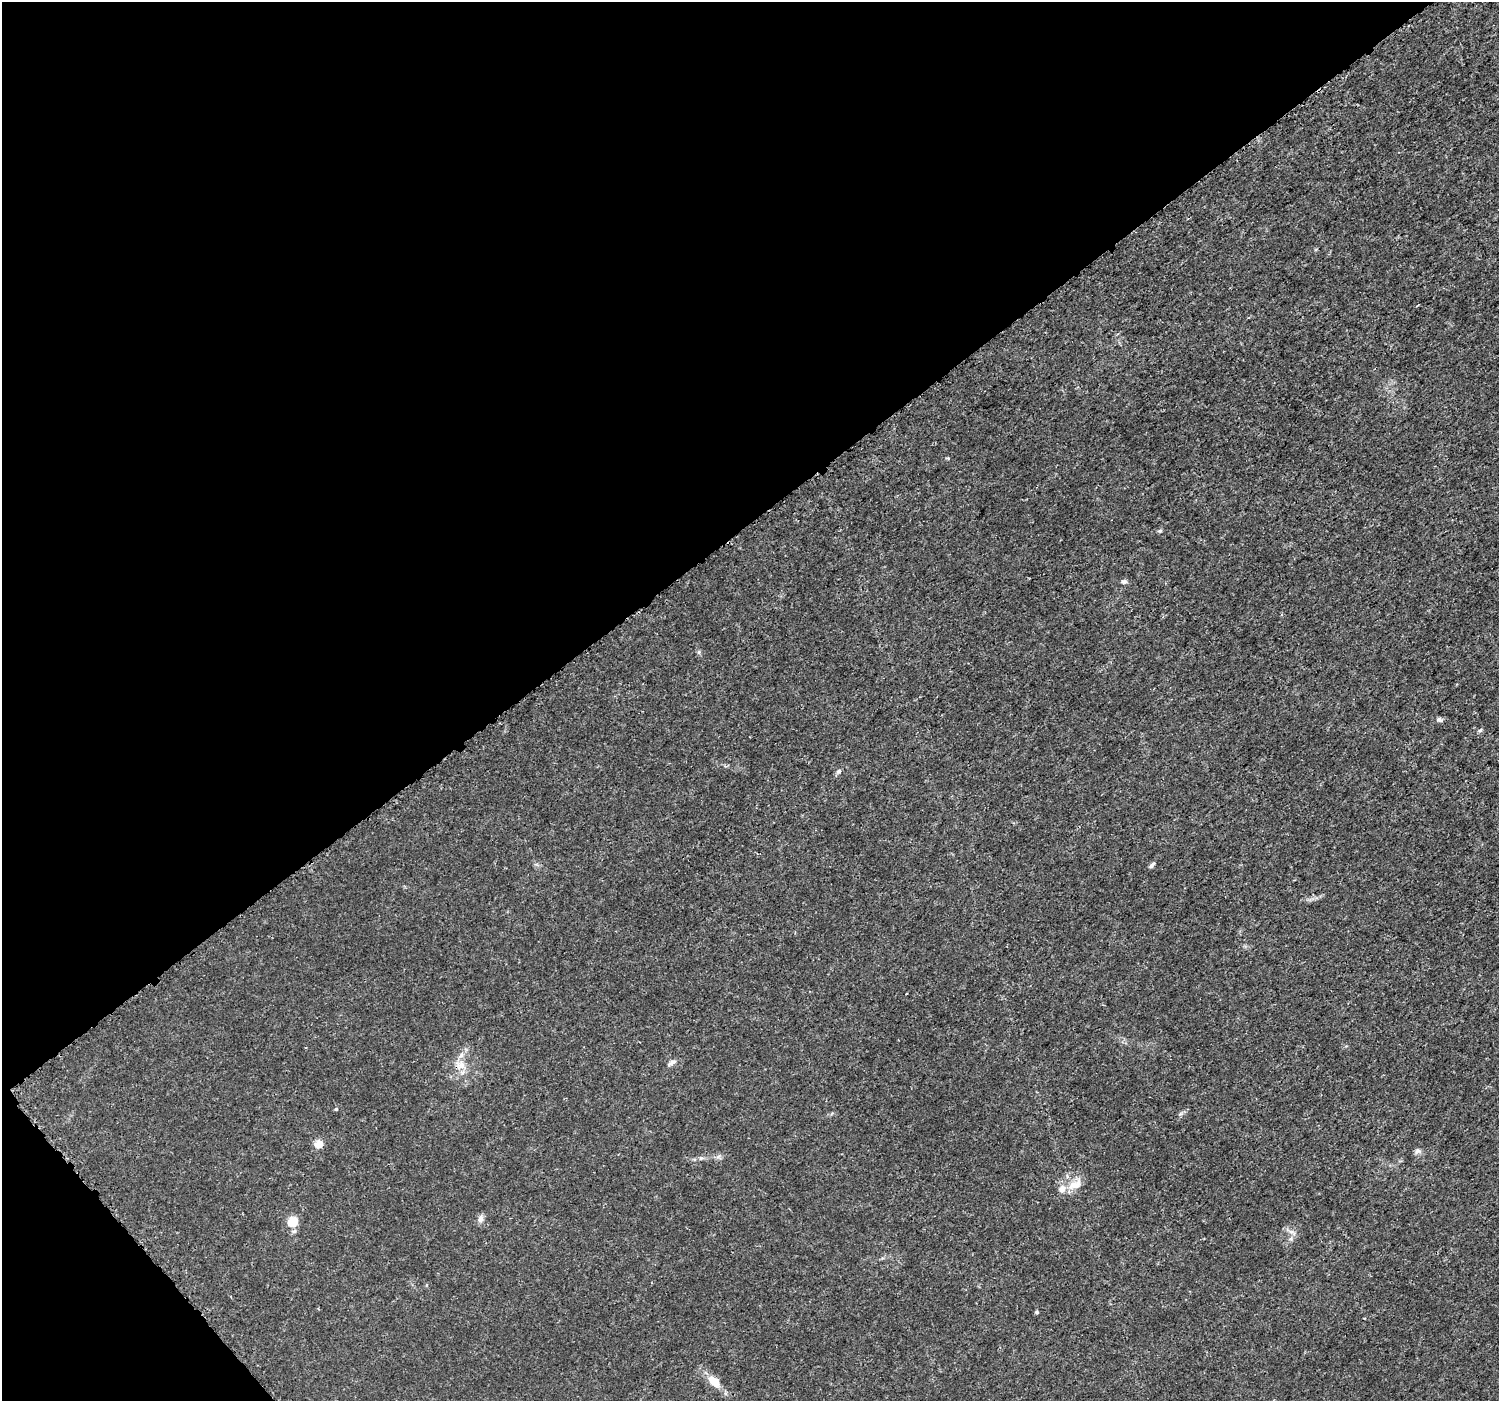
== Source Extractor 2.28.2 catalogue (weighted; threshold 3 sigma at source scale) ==
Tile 5 of 4 x 4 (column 1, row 2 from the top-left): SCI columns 23-1519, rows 2965-4363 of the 6037 x 5992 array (HDU 1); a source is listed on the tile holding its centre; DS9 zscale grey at full resolution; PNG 1501 x 1403 px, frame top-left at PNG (2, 2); no overlay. Shown black and unused: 39% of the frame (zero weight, under 3 of 5 exposures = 2% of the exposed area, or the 3 px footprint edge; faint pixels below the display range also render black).
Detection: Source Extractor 2.28.2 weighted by HDU 2 'WHT'; one run over the whole footprint, this tile lists its part. Background 0.00147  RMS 7.1e-04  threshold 0.00317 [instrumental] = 3 sigma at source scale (4.5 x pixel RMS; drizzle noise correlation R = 1.50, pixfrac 1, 0.0396/0.0396 arcsec/px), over >= 5 px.
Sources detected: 20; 2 inside a brighter listed object's ellipse — not listed separately; the other 18 listed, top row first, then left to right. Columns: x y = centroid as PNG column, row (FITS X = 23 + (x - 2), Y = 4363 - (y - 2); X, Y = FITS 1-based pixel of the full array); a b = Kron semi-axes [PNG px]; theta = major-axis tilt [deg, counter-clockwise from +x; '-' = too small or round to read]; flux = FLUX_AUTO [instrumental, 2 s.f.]
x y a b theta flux
1160 531 6 5 - 0.11
1124 581 7 6 - 0.19
699 652 6 5 - 0.11
1440 720 9 6 -14 0.2
1480 730 6 5 - 0.11
839 771 7 6 - 0.17
1152 865 8 4 48 0.18
671 1063 13 5 29 0.25
461 1065 12 9 45 0.63
336 1109 5 4 - 0.072
319 1144 10 8 19 0.58
1418 1151 10 6 13 0.22
701 1158 6 4 41 0.11
1075 1184 21 11 28 0.9
480 1219 10 7 80 0.29
293 1222 8 7 - 1.7
1037 1312 5 4 - 0.088
714 1381 16 9 -41 1